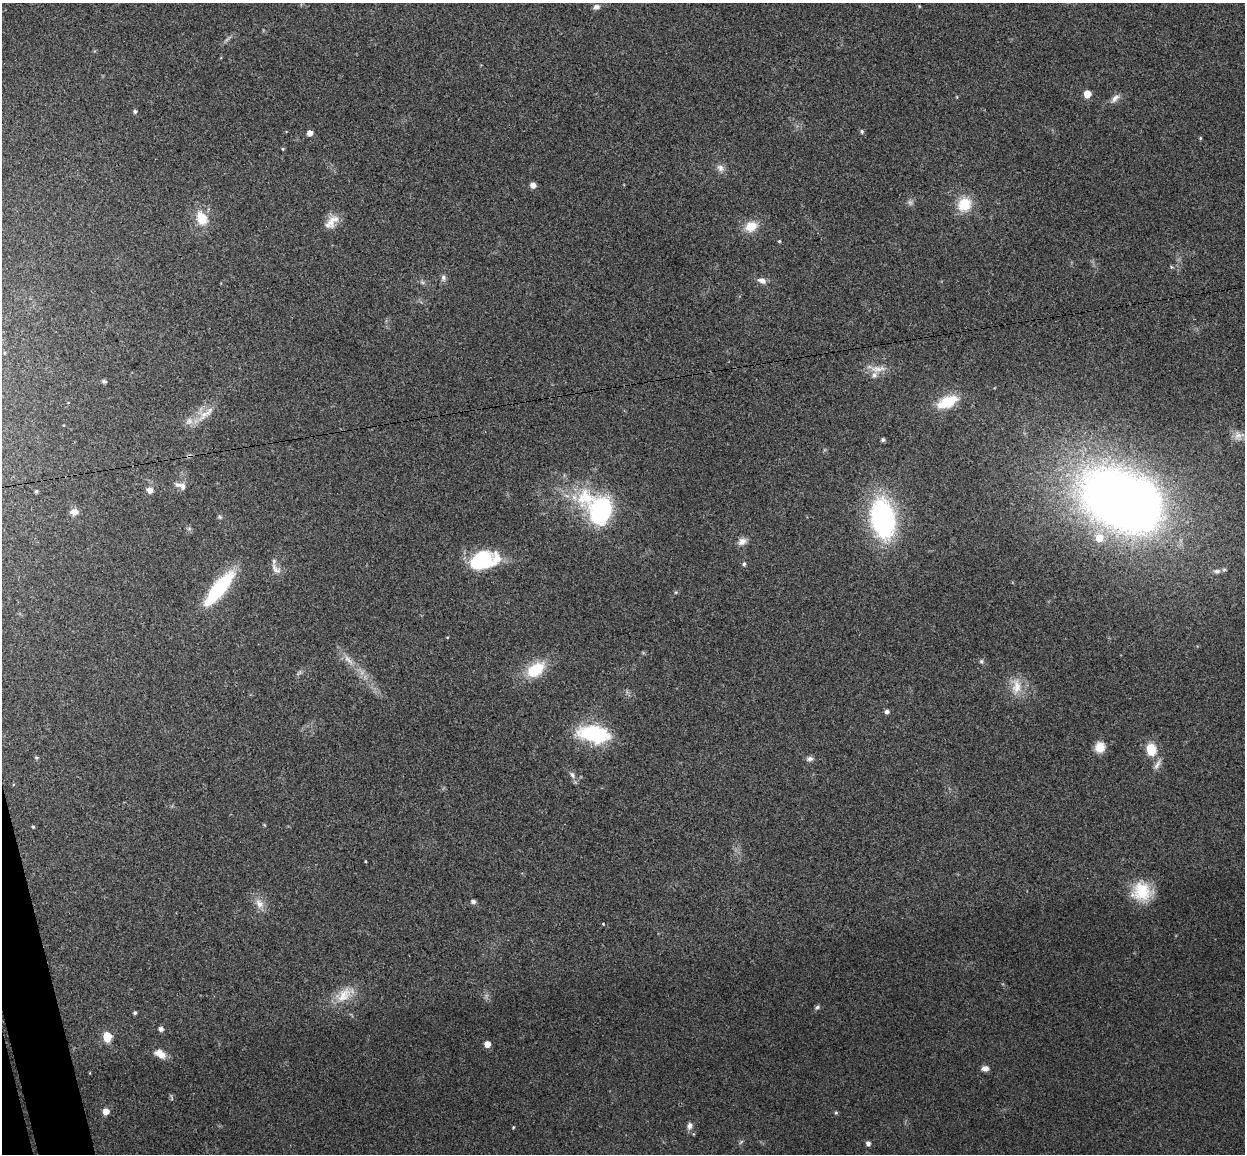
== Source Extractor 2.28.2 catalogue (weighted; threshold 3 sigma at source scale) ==
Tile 7 of 4 x 4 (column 3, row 2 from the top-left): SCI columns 2545-3787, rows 2457-3608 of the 5088 x 5029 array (HDU 1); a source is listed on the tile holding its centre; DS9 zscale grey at full resolution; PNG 1247 x 1156 px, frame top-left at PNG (2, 3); no overlay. Shown black and unused: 1% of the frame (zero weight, under 3 of 4 exposures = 6% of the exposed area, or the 3 px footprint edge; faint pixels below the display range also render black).
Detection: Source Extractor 2.28.2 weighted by HDU 2 'WHT'; one run over the whole footprint, this tile lists its part. Background 0.0709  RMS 0.0075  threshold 0.0339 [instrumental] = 3 sigma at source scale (4.5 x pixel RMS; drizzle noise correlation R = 1.50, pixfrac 1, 0.05/0.05 arcsec/px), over >= 5 px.
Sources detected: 83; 2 too faint to see at this stretch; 1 inside a brighter object's white glare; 1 cosmic-ray / hot-pixel residue — not listed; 3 inside a brighter listed object's ellipse — not listed separately; the other 76 listed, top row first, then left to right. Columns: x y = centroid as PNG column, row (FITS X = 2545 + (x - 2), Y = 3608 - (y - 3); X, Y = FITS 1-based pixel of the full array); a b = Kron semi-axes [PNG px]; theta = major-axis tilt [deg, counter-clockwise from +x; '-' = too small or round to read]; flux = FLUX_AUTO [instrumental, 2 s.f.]
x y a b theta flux
919 6 4 3 - 0.67
596 7 8 6 18 2.8
1087 94 5 5 - 16
957 97 5 3 - 0.57
1115 98 15 7 47 4
135 111 5 5 - 1.6
862 131 5 5 - 1.3
310 133 5 5 - 5.3
1200 138 4 4 - 0.73
283 149 4 4 - 0.8
720 168 11 9 -54 4.3
533 185 5 5 - 4.8
910 202 8 7 - 2.3
964 204 19 17 50 18
201 218 8 7 - 27
331 222 23 12 47 9.4
751 226 17 13 21 12
779 241 4 3 - 0.77
1171 267 5 5 - 1
443 278 9 6 88 2.6
762 280 11 7 -18 4.2
877 369 28 10 -8 9.3
104 381 7 5 -11 1.4
947 402 25 13 24 23
209 411 34 8 43 9.7
1239 436 14 14 - 6.3
883 440 4 4 - 1.6
182 486 10 8 -71 3.6
150 490 8 7 - 3.8
36 491 4 4 - 1.1
585 497 31 28 57 42
1118 500 63 46 -30 790
601 511 19 15 76 120
74 512 10 8 -2 4.3
220 517 6 6 - 1.4
883 518 39 23 -80 140
189 528 6 4 19 1.1
742 541 12 9 32 4.8
483 560 29 18 13 53
744 564 5 4 - 1.5
276 569 18 8 -47 5.2
1217 571 11 7 3 3.4
219 588 43 13 51 58
676 592 6 3 18 0.87
348 660 20 6 -48 7.2
981 661 6 6 - 1.5
535 670 21 13 34 27
1016 686 25 13 -89 13
887 712 5 5 - 2.2
593 734 37 19 -8 53
1100 747 12 11 - 9.6
1151 749 13 10 -82 16
36 757 5 4 - 1.1
810 759 9 7 10 2.6
1157 764 17 6 61 3.9
572 775 10 6 -53 3
33 827 4 4 - 0.91
365 861 4 3 - 0.59
1142 891 24 23 - 27
473 901 6 5 - 2
259 903 15 11 -64 7.3
603 924 3 2 - 1.4
344 995 26 16 42 15
817 1007 7 5 31 1.6
135 1013 4 4 - 1.4
161 1029 5 5 - 2.9
107 1037 6 5 - 34
487 1044 6 5 - 7.1
160 1054 16 10 -29 7.3
985 1068 8 6 1 4.1
106 1111 7 6 - 5.7
836 1113 5 4 - 0.97
689 1126 9 7 81 3.1
513 1127 4 3 - 0.7
741 1142 7 4 45 1.2
868 1143 5 4 - 2.8